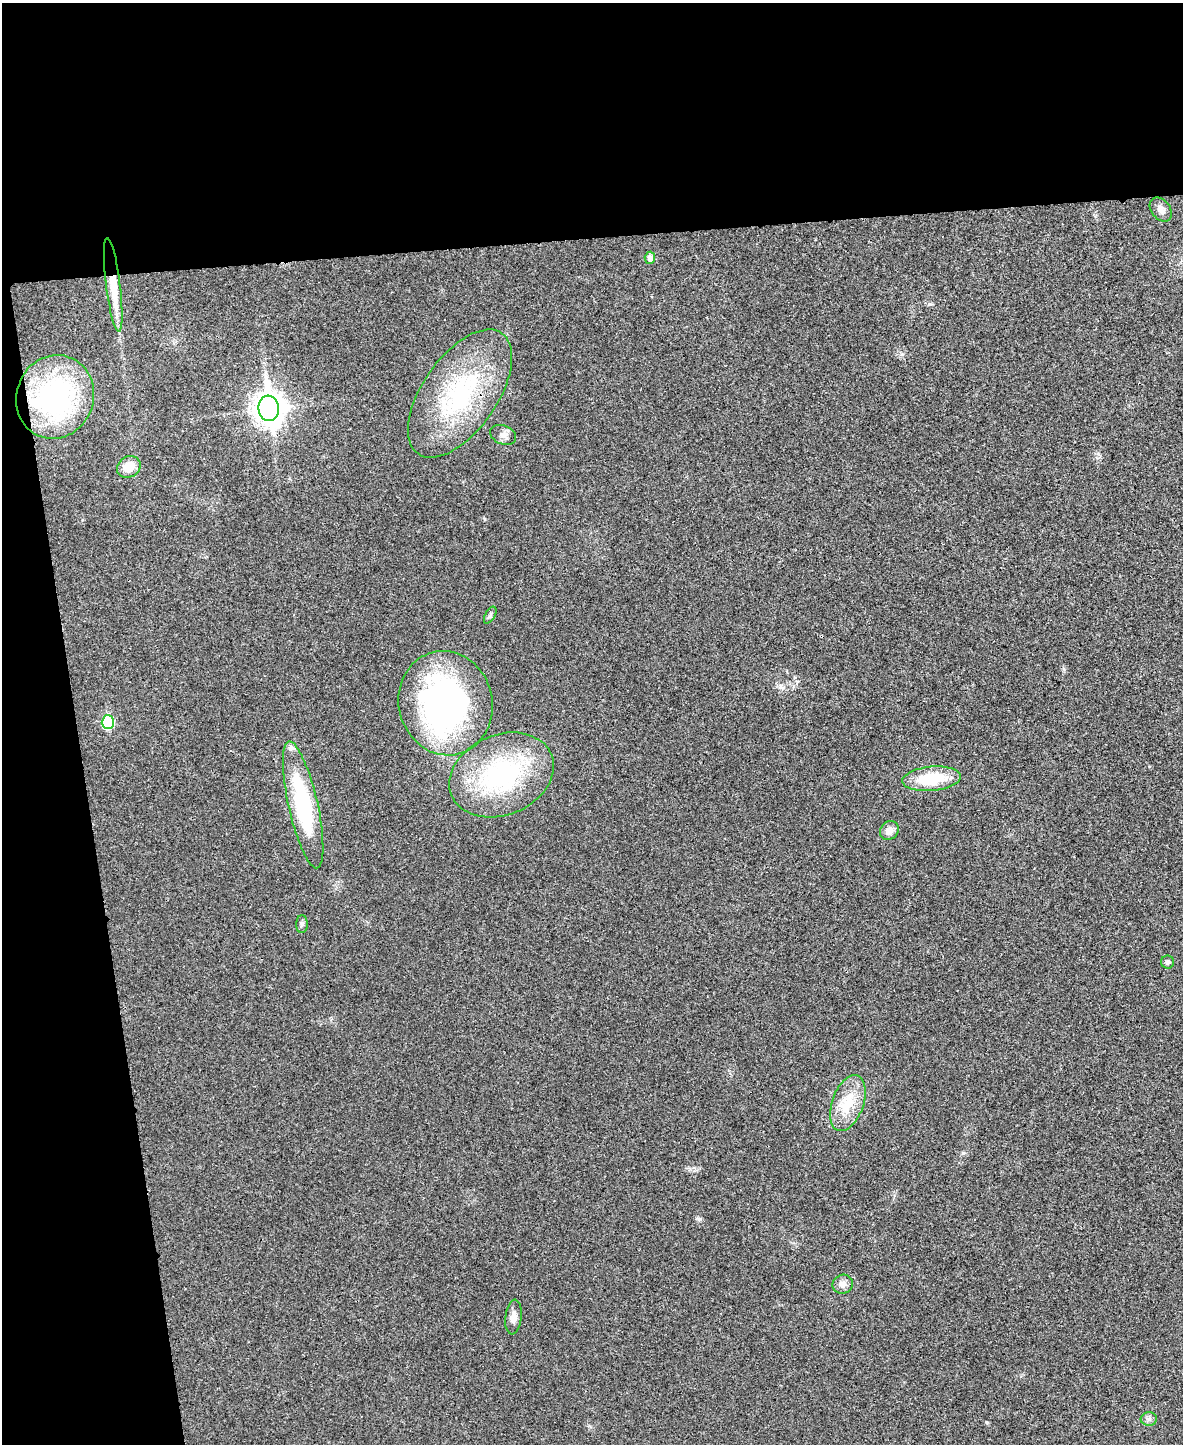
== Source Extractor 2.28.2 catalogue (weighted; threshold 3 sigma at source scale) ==
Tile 1 of 4 x 3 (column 1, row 1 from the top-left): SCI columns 3-1183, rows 3023-4464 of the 4730 x 4711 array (HDU 1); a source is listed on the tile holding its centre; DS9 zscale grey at full resolution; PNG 1185 x 1446 px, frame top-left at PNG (2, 3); each listed source drawn as its Kron ellipse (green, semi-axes under 4 px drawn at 4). Shown black and unused: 23% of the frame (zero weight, under 3 of 4 exposures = <1% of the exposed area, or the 3 px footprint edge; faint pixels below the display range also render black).
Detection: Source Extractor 2.28.2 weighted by HDU 2 'WHT'; one run over the whole footprint, this tile lists its part. Background 0.0241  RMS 0.006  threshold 0.0268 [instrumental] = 3 sigma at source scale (4.5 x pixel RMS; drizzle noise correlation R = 1.50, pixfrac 1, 0.05/0.05 arcsec/px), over >= 5 px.
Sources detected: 24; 2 inside a brighter object's white glare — neither listed nor drawn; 1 inside a brighter listed object's ellipse — not listed separately; the other 21 listed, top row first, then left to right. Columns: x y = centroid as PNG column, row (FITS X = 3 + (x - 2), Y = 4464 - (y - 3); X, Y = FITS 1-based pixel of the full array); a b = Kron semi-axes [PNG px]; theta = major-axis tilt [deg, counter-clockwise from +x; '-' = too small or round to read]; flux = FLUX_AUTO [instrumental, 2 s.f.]
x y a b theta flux
1161 209 13 9 -51 3.3
650 258 6 5 - 3.2
113 285 47 7 -83 20
460 394 73 37 55 80
55 397 42 38 71 77
269 408 13 10 -83 790
503 435 13 9 -23 3.4
129 467 12 10 33 8.7
490 615 9 5 60 1.3
446 703 52 47 -75 170
108 722 7 6 - 38
502 775 54 40 22 82
932 779 29 12 5 26
303 805 65 14 -77 61
889 830 10 8 46 4.1
302 924 9 6 89 1.6
1168 962 6 6 - 1.6
848 1103 29 15 70 18
843 1284 10 9 - 3.5
513 1317 17 8 83 4.5
1149 1419 8 6 1 1.8
Unlisted compact peaks at least as high as the median listed source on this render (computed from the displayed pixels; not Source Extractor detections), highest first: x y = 699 1219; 986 1422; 930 304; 963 1153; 902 354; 1064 669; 485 519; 82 520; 1098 453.